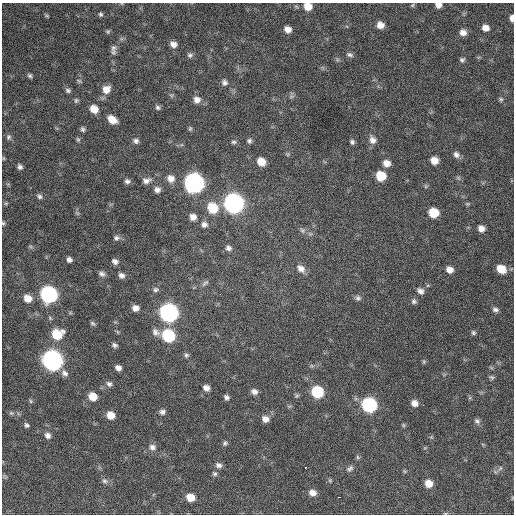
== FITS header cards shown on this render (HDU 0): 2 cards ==
NAXIS1  =                  512 / Axis length
NAXIS2  =                  512 / Axis length

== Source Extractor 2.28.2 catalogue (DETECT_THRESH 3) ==
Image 512 x 512 px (HDU 0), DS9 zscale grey, 1 PNG px = 1 image px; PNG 516 x 516 px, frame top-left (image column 1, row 512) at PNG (2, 3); no overlay
Background 333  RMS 19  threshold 56.7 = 3 sigma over >= 5 px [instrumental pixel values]
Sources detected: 130; all 130 listed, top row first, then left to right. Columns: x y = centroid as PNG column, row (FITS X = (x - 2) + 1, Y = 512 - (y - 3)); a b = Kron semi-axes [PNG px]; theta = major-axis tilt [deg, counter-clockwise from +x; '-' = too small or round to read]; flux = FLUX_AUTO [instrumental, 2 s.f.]
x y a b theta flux
412 5 5 5 - 1500
438 5 6 5 - 6300
308 6 7 7 - 17000
101 14 6 5 - 2300
46 15 6 4 -18 1600
512 18 6 4 -85 6800
380 25 7 6 - 10000
485 28 7 6 - 9000
288 29 6 6 - 8400
108 32 6 5 - 1900
463 32 7 6 - 7600
173 44 7 6 - 7400
113 52 10 7 -67 4600
190 55 7 6 - 3200
350 55 9 6 -17 3500
462 60 6 5 - 2700
30 75 6 5 - 2600
79 81 7 4 -30 2000
224 82 8 7 - 4500
106 89 9 9 - 12000
68 90 7 5 -19 2800
171 95 7 4 -18 2000
291 96 8 3 19 2100
501 99 6 5 - 2100
76 100 7 6 - 2400
197 100 9 9 - 7700
158 107 7 6 - 2900
94 109 8 7 - 16000
112 120 9 7 -34 15000
83 129 6 5 - 2700
190 129 6 5 - 1900
8 137 7 6 - 3000
78 139 6 5 - 2000
372 140 11 8 -62 7300
136 141 8 7 - 4200
249 141 6 6 - 3200
234 142 7 5 -1 2600
352 142 6 5 - 3100
456 155 9 7 -55 5100
3 158 6 3 -71 1300
434 160 7 6 - 13000
261 162 8 7 - 15000
386 163 8 8 - 10000
20 167 6 5 - 3800
381 176 8 7 - 34000
171 178 10 9 - 9500
127 181 7 6 - 4100
146 181 12 8 12 6700
194 183 9 9 - 740000
157 190 8 7 - 6200
39 196 8 6 -45 3600
6 203 6 5 - 1800
233 203 9 9 - 770000
467 204 6 4 11 1800
213 208 10 9 - 40000
77 213 8 4 -44 2100
433 213 7 7 - 36000
193 217 8 7 - 8000
3 223 5 4 - 1800
204 224 8 7 - 5400
481 229 7 6 - 8100
302 230 8 7 - 3600
116 238 8 7 - 3800
31 246 8 3 -19 1900
228 248 7 7 - 4800
69 260 5 5 - 4000
115 261 7 6 - 5000
301 268 11 8 -40 8900
501 269 8 7 - 22000
450 270 7 6 - 9100
102 274 8 6 -21 4100
121 275 6 5 - 5100
205 283 12 5 41 3600
156 289 8 6 26 3200
420 291 9 7 -39 5800
49 294 9 8 - 400000
28 298 7 6 - 15000
358 298 8 7 - 3600
414 301 7 7 - 3500
135 308 6 5 - 7300
495 310 7 6 - 3800
169 313 9 8 - 610000
93 323 7 4 -31 2300
155 332 11 8 -45 6100
473 333 6 5 - 2500
57 334 9 8 - 38000
168 335 8 7 - 110000
115 345 6 5 - 3300
186 355 7 6 - 2700
52 360 9 8 - 910000
424 362 6 5 - 1800
312 366 7 4 -18 2100
118 368 6 5 - 6100
64 373 9 7 -36 5100
492 377 8 5 -39 2500
109 384 8 7 - 3900
206 388 7 6 - 7200
254 392 7 6 - 5800
317 392 8 7 - 81000
93 396 7 7 - 19000
297 396 7 5 22 2000
226 397 6 5 - 3700
31 401 6 4 -88 1900
414 403 7 6 - 8100
369 405 8 8 - 230000
423 405 2 2 - 2300
162 412 7 7 - 4000
11 413 7 5 -21 2600
111 415 7 6 - 15000
265 419 8 7 - 7700
477 421 8 6 -38 3400
27 425 6 6 - 2900
403 425 5 5 - 1600
48 435 8 7 - 5700
225 443 7 6 - 2700
152 447 9 8 - 6000
358 457 6 5 - 1900
219 465 8 6 -18 4800
305 467 3 3 - 3200
350 468 10 6 40 4000
500 468 7 5 59 2500
405 471 5 5 - 1600
215 474 7 5 -43 2600
330 480 6 5 - 1800
105 481 9 7 -9 3900
429 483 7 6 - 15000
312 493 8 7 - 9100
190 497 8 7 - 17000
339 497 3 2 - 6800
445 513 6 3 0 1300
At the frame edge (FLAGS 8, measured only in part): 5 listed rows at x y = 438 5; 308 6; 512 18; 3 223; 445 513